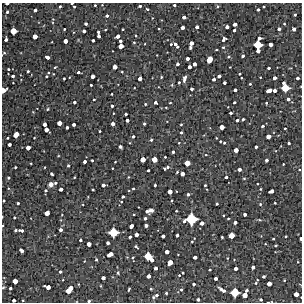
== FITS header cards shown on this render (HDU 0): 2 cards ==
NAXIS1  =                  300 / Width of image
NAXIS2  =                  300 / Height of image

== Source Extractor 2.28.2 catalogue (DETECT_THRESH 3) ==
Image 300 x 300 px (HDU 0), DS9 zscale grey, 1 PNG px = 1 image px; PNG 304 x 304 px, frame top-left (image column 1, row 300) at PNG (2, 3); no overlay
Background 5300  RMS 210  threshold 643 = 3 sigma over >= 5 px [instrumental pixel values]
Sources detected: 271; all 271 listed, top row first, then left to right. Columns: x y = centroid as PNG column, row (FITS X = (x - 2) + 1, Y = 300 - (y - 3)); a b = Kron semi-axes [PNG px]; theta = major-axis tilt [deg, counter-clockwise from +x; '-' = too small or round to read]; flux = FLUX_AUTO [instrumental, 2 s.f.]
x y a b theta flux
72 3 3 2 - 16000
7 4 4 2 - 31000
95 5 3 2 - 12000
174 5 3 3 - 23000
60 6 3 2 - 15000
140 6 3 3 - 21000
218 6 4 4 - 16000
263 6 3 3 - 15000
74 7 3 2 - 16000
147 9 3 3 - 18000
35 10 3 3 - 36000
258 10 3 3 - 25000
7 12 3 3 - 23000
295 15 3 3 - 21000
107 16 3 3 - 28000
184 17 4 3 - 43000
53 19 3 3 - 8100
86 24 3 3 - 28000
235 24 4 3 - 52000
284 24 3 3 - 13000
182 27 4 3 - 56000
197 27 3 3 - 45000
227 27 4 3 - 47000
159 28 3 2 - 11000
64 29 3 2 - 16000
123 29 2 2 - 14000
279 29 4 3 - 35000
294 29 4 3 - 43000
234 30 3 3 - 27000
13 31 5 5 - 160000
84 31 3 3 - 37000
98 32 4 2 - 22000
35 36 4 4 - 88000
99 36 3 3 - 37000
118 36 4 3 - 57000
259 38 4 3 - 40000
6 39 3 3 - 38000
224 39 6 4 55 37000
93 40 3 3 - 33000
65 41 4 4 - 68000
120 41 3 3 - 30000
134 42 3 3 - 13000
191 43 4 3 - 60000
171 44 3 3 - 15000
175 44 3 3 - 31000
270 44 4 4 - 63000
258 45 6 6 - 260000
121 46 4 4 - 84000
177 47 3 3 - 21000
223 47 4 3 - 16000
190 48 3 3 - 20000
258 51 4 4 - 66000
3 53 7 3 42 17000
243 56 3 3 - 28000
47 57 4 3 - 55000
229 57 4 4 - 20000
187 59 3 3 - 46000
209 59 6 4 66 190000
178 64 3 3 - 38000
194 64 4 3 - 55000
55 67 3 2 - 11000
115 67 4 4 - 82000
189 67 3 3 - 50000
230 67 2 2 - 7800
269 68 3 3 - 25000
8 69 3 3 - 16000
28 71 3 3 - 18000
78 72 3 3 - 25000
122 72 2 2 - 12000
240 74 3 2 - 15000
13 76 3 3 - 29000
46 76 4 3 - 17000
93 76 4 4 - 66000
219 76 4 3 - 39000
161 77 3 3 - 13000
64 78 3 2 - 16000
140 78 4 3 - 62000
274 78 3 3 - 51000
298 78 3 3 - 34000
184 79 7 3 75 47000
214 79 3 3 - 36000
179 82 3 2 - 14000
224 83 3 3 - 34000
283 83 3 3 - 24000
250 84 3 3 - 14000
91 85 3 3 - 17000
285 88 6 5 - 240000
192 89 3 3 - 31000
3 90 5 4 - 110000
235 90 3 3 - 33000
269 91 5 3 - 83000
275 91 4 3 - 46000
111 94 3 2 - 12000
94 99 3 2 - 14000
288 99 4 3 - 39000
74 102 3 3 - 30000
155 102 3 3 - 37000
234 102 3 2 - 19000
170 103 3 2 - 10000
266 103 3 2 - 14000
145 104 3 2 - 14000
112 106 3 3 - 29000
166 107 3 2 - 11000
47 109 4 4 - 14000
113 113 3 2 - 9000
231 113 3 3 - 24000
126 114 3 3 - 27000
243 119 3 3 - 21000
127 120 3 3 - 38000
237 120 3 3 - 31000
59 123 4 4 - 78000
45 124 4 3 - 59000
74 124 3 3 - 37000
113 124 4 3 - 55000
144 124 3 3 - 20000
181 124 3 2 - 12000
263 126 4 3 - 20000
67 127 3 3 - 27000
222 127 4 4 - 91000
285 128 3 2 - 12000
46 130 5 4 - 75000
100 131 2 2 - 14000
181 132 3 3 - 20000
16 135 5 4 - 130000
133 136 3 3 - 21000
268 136 4 4 - 82000
8 138 3 2 - 17000
34 138 3 2 - 9100
216 138 4 2 - 9700
151 140 4 3 - 21000
220 141 3 2 - 14000
179 143 3 3 - 12000
224 143 3 3 - 18000
289 143 3 3 - 23000
9 144 3 3 - 39000
120 147 3 3 - 36000
256 147 3 3 - 28000
28 148 4 4 - 72000
236 150 4 4 - 77000
173 152 3 3 - 32000
206 155 4 3 - 12000
165 157 3 3 - 13000
143 159 4 4 - 100000
154 159 4 4 - 120000
92 160 3 3 - 16000
266 160 4 3 - 37000
84 162 3 3 - 38000
115 162 3 2 - 9400
187 163 5 4 - 130000
283 164 2 2 - 11000
68 165 3 3 - 19000
15 167 3 2 - 17000
45 167 3 2 - 9600
168 167 4 3 - 26000
112 168 2 2 - 8800
164 169 3 3 - 22000
239 169 3 3 - 45000
148 170 3 3 - 21000
177 172 3 2 - 14000
52 174 3 3 - 25000
182 174 4 4 - 71000
74 177 3 2 - 11000
128 177 4 3 - 12000
226 177 3 3 - 31000
8 178 4 3 - 16000
244 178 4 4 - 14000
55 183 3 3 - 23000
51 184 4 4 - 64000
103 185 4 3 - 45000
155 185 3 3 - 19000
205 185 3 3 - 18000
133 188 3 2 - 15000
61 189 4 3 - 47000
93 189 3 2 - 15000
260 189 3 3 - 14000
46 190 3 3 - 19000
271 191 5 3 - 68000
170 192 4 4 - 83000
188 194 4 3 - 30000
123 197 3 3 - 23000
171 200 4 2 - 13000
4 201 3 3 - 17000
121 202 3 3 - 10000
18 203 3 3 - 23000
275 203 2 2 - 12000
217 204 3 3 - 20000
260 204 4 4 - 17000
151 210 4 4 - 38000
147 211 4 4 - 34000
176 211 3 2 - 11000
47 213 4 4 - 94000
245 214 3 3 - 38000
2 217 3 2 - 8700
14 217 3 2 - 16000
145 218 3 3 - 29000
228 218 3 2 - 12000
191 219 8 8 - 490000
259 220 6 3 -1 17000
184 221 3 3 - 29000
235 222 3 3 - 46000
202 223 4 4 - 62000
146 225 3 3 - 47000
131 226 4 3 - 62000
15 230 3 3 - 21000
21 230 5 3 - 34000
60 230 3 3 - 41000
113 232 7 6 - 320000
136 234 4 3 - 65000
177 235 3 3 - 34000
231 235 5 4 - 140000
163 236 4 3 - 43000
286 236 3 2 - 16000
130 237 3 3 - 23000
222 237 3 3 - 17000
300 238 3 2 - 32000
273 239 3 2 - 13000
80 240 3 3 - 25000
192 241 3 2 - 12000
108 243 3 3 - 38000
89 244 4 4 - 70000
136 246 4 3 - 21000
275 246 3 3 - 18000
21 250 5 3 - 59000
167 252 4 3 - 67000
110 254 6 3 27 100000
148 256 6 5 - 230000
133 257 4 2 - 12000
195 257 4 3 - 51000
227 258 3 2 - 9500
96 259 3 2 - 19000
152 260 4 3 - 56000
298 262 3 2 - 9200
170 263 5 4 - 120000
253 267 3 3 - 40000
155 268 3 3 - 47000
236 268 4 3 - 54000
210 270 3 2 - 15000
60 272 3 3 - 23000
118 273 4 3 - 17000
183 273 3 2 - 13000
179 275 3 2 - 11000
148 276 4 3 - 61000
264 276 3 3 - 25000
103 278 4 3 - 48000
216 278 3 3 - 40000
284 280 3 2 - 9500
15 281 4 4 - 100000
256 283 5 3 - 19000
78 284 3 2 - 9400
194 284 3 3 - 30000
269 284 4 4 - 78000
3 287 5 4 - 20000
48 287 5 4 - 83000
10 288 3 3 - 27000
129 289 4 2 - 15000
151 289 3 2 - 15000
69 290 8 4 50 190000
181 290 3 3 - 19000
222 290 7 3 -32 60000
247 290 3 3 - 28000
235 292 6 6 - 280000
166 293 3 3 - 18000
296 294 4 4 - 84000
157 295 4 3 - 23000
245 295 4 4 - 100000
153 297 4 3 - 20000
198 299 3 3 - 35000
261 299 3 3 - 29000
14 300 3 3 - 38000
23 300 3 2 - 12000
89 301 3 3 - 19000
At the frame edge (FLAGS 8, measured only in part): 10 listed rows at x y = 72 3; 7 4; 3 53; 3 90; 4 201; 2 217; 300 238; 3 287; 14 300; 89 301